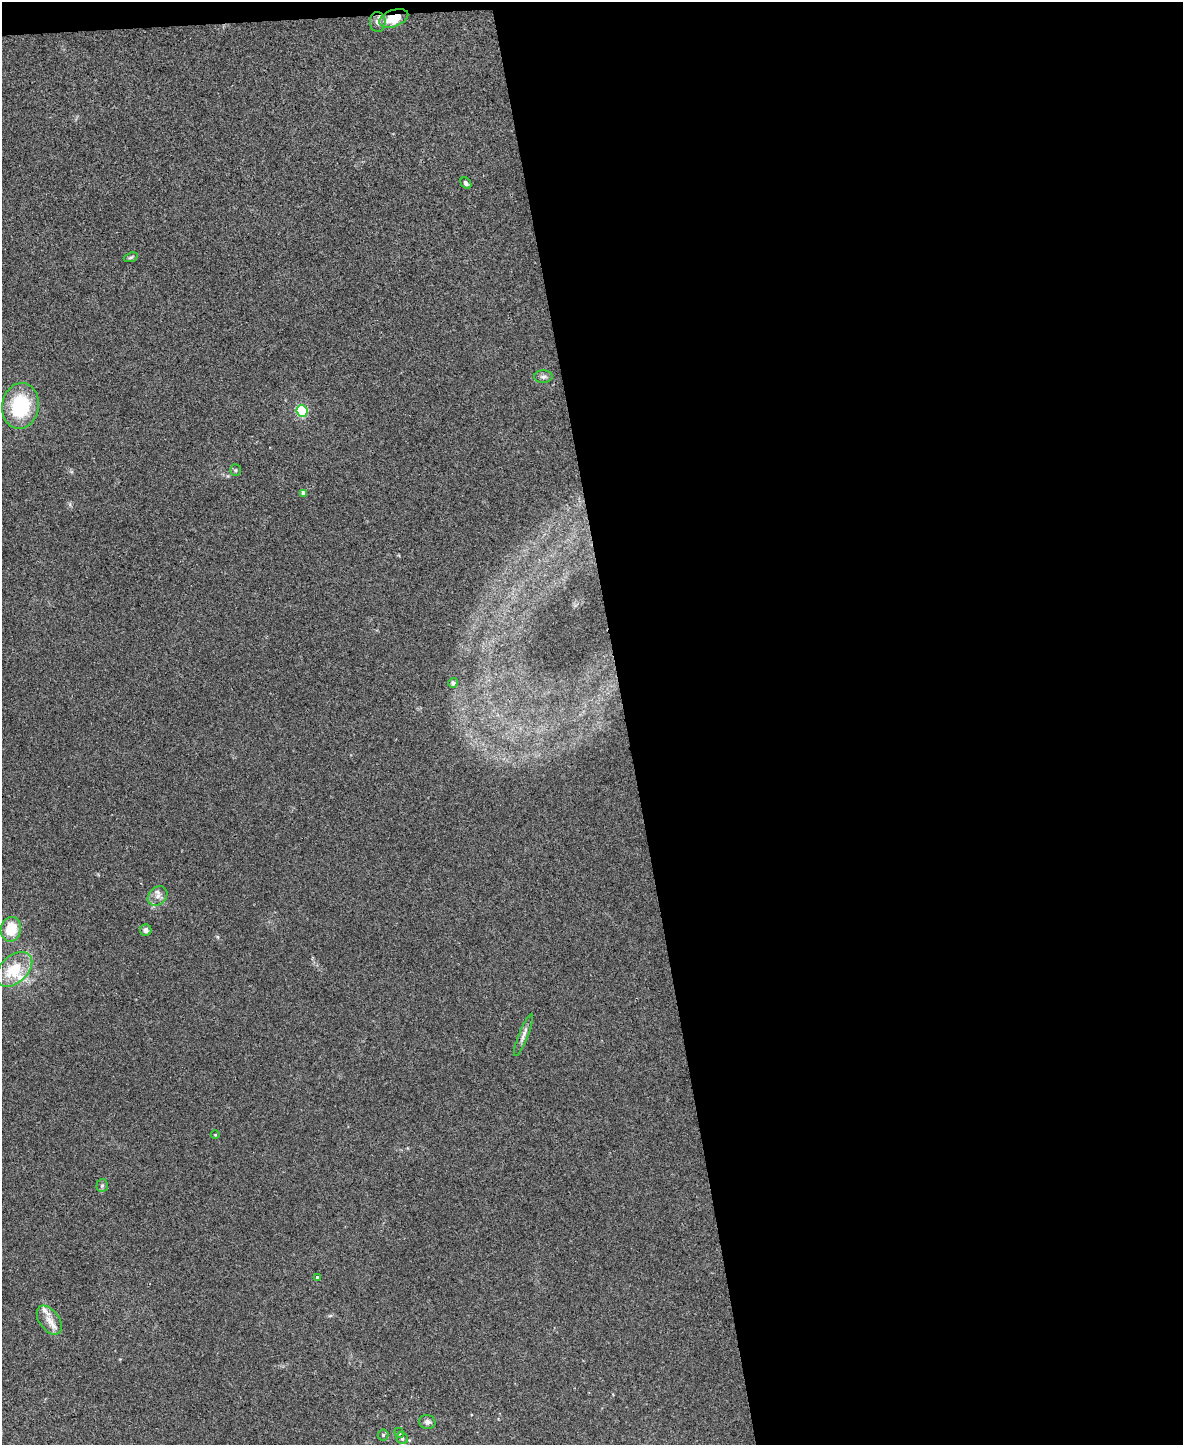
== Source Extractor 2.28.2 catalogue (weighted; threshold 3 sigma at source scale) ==
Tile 4 of 4 x 3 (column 4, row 1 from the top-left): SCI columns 3544-4724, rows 3019-4461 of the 4724 x 4706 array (HDU 1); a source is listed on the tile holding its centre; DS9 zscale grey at full resolution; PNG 1185 x 1447 px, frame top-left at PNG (2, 2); each listed source drawn as its Kron ellipse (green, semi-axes under 4 px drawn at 4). Shown black and unused: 48% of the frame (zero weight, under 3 of 4 exposures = <1% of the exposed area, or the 3 px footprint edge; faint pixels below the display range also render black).
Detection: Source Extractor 2.28.2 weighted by HDU 2 'WHT'; one run over the whole footprint, this tile lists its part. Background 0.0469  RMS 0.0052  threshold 0.0232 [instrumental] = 3 sigma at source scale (4.5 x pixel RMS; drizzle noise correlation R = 1.50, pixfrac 1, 0.05/0.05 arcsec/px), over >= 5 px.
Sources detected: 25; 2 inside a brighter listed object's ellipse — not listed separately; the other 23 listed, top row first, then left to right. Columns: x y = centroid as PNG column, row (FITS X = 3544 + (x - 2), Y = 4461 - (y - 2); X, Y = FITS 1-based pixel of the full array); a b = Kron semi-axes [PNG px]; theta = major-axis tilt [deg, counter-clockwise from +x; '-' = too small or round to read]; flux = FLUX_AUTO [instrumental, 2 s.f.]
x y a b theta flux
394 18 15 8 20 12
378 22 10 8 -88 2.6
466 183 6 4 -48 1.4
131 257 7 4 19 0.9
543 377 9 6 2 1.6
20 406 23 18 81 33
302 411 6 5 - 34
235 470 5 5 - 0.7
303 493 4 4 - 2
453 683 5 5 - 1.3
158 896 11 8 42 3.1
11 929 12 10 79 13
146 930 6 5 - 1.7
14 969 21 13 43 18
524 1035 23 4 68 2.6
215 1135 4 3 - 0.4
102 1186 6 5 - 1.1
317 1277 4 3 - 1.2
49 1320 16 10 -54 5.4
427 1422 8 7 - 1.9
399 1433 5 4 - 0.7
383 1435 5 5 - 0.85
402 1438 6 5 - 1.2
Overlapping masked pixels (flux is a lower limit): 1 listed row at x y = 394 18